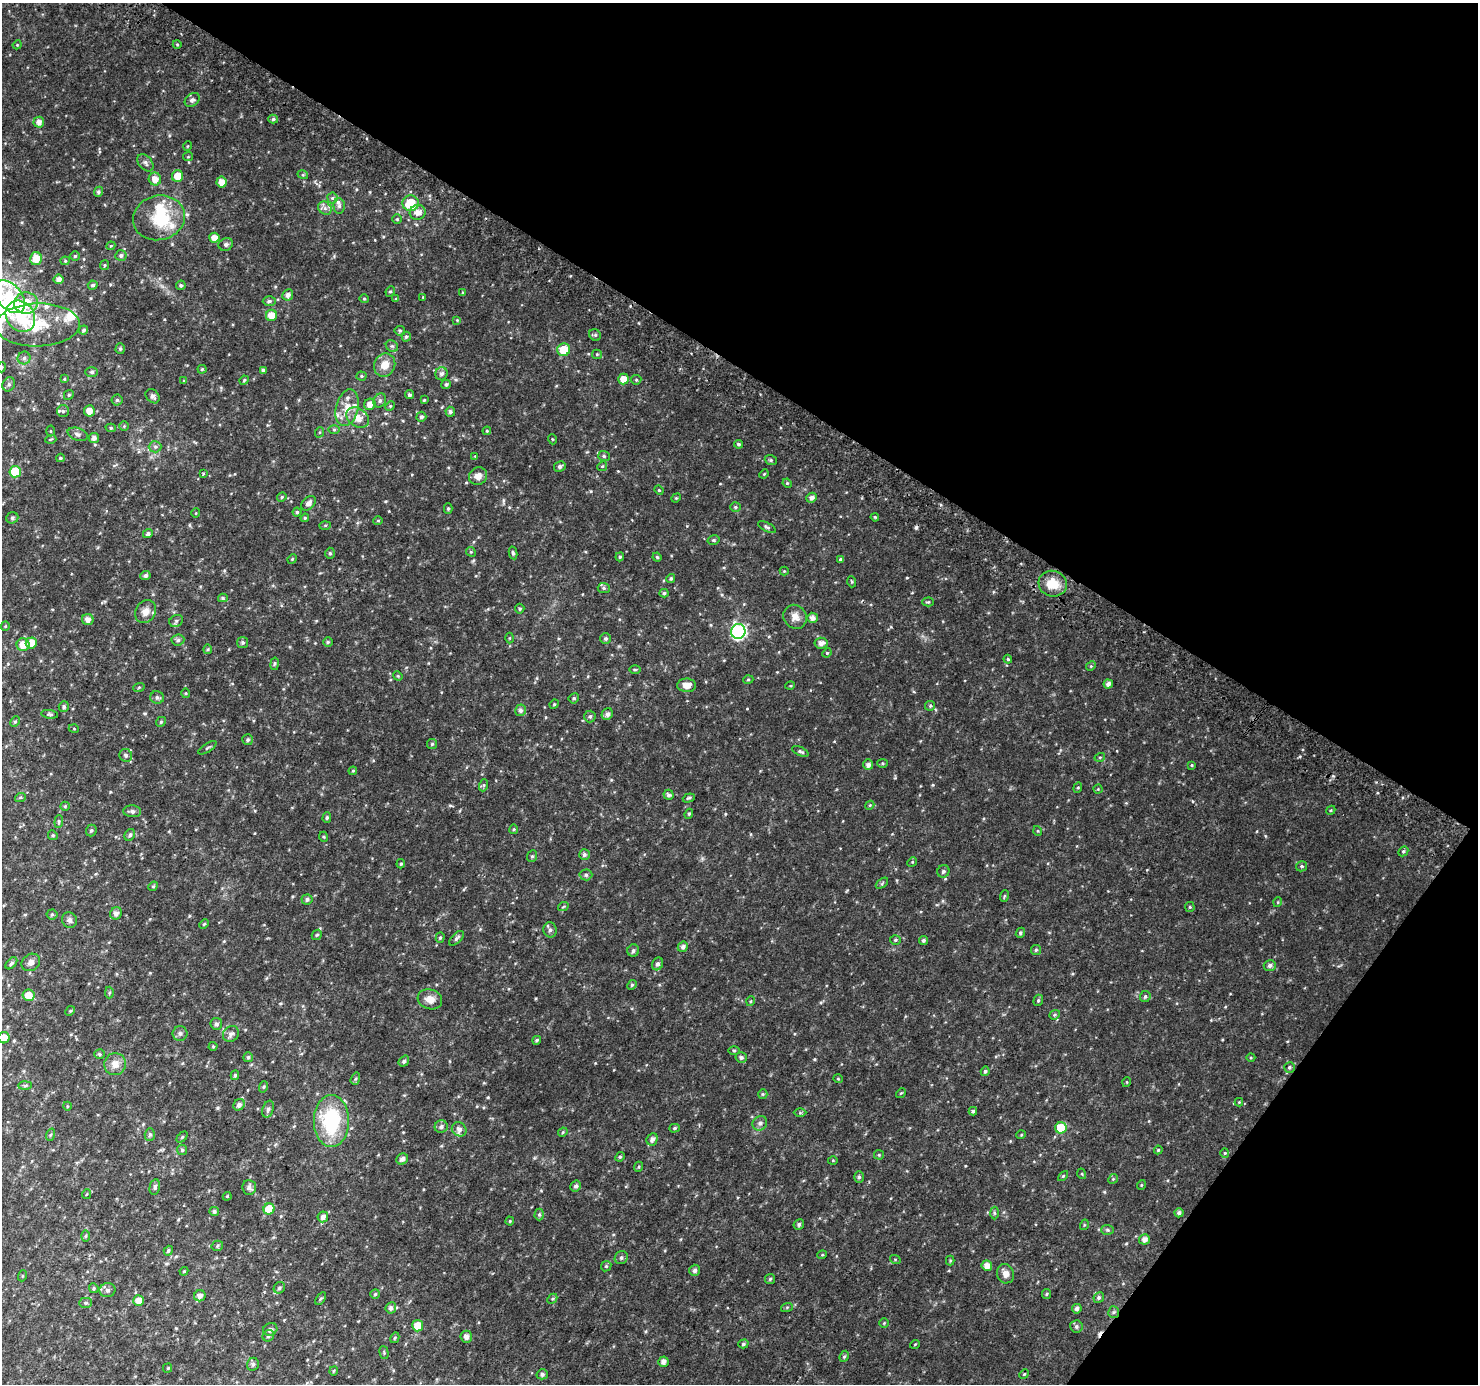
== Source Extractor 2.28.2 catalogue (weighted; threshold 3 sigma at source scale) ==
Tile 8 of 4 x 4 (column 4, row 2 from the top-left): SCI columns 4462-5937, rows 3056-4437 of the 5961 x 6042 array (HDU 1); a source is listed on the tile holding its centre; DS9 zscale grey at full resolution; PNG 1480 x 1386 px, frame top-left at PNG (2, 3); each listed source drawn as its Kron ellipse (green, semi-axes under 4 px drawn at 4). Shown black and unused: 33% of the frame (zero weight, under 2 of 3 exposures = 2% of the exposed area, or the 3 px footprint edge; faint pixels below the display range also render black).
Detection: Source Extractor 2.28.2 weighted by HDU 2 'WHT'; one run over the whole footprint, this tile lists its part. Background 0.0376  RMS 0.0091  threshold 0.0411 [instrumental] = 3 sigma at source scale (4.5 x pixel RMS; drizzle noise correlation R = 1.50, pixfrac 1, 0.0396/0.0396 arcsec/px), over >= 5 px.
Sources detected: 384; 2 inside a brighter object's white glare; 3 cosmic-ray / hot-pixel residue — neither listed nor drawn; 14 inside a brighter listed object's ellipse — not listed separately; the other 365 listed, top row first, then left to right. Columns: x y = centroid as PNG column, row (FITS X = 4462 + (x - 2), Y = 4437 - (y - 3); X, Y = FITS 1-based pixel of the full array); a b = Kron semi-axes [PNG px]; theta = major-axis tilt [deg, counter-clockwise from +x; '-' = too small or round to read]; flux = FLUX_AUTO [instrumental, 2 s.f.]
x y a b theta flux
177 44 4 3 - 0.75
17 45 4 3 - 0.83
192 100 8 6 42 2.4
273 119 5 4 - 1.7
39 122 5 5 - 4.4
188 146 5 3 - 0.66
188 157 5 4 - 0.99
145 163 10 6 -50 2.9
303 175 5 3 - 0.84
177 176 6 5 - 12
155 179 6 6 - 6.9
222 182 5 5 - 6.3
98 192 5 4 - 1.7
332 198 5 5 - 1.5
411 203 8 8 - 26
339 206 8 5 -88 2.4
325 208 7 6 - 2.9
418 212 8 7 - 6.2
159 218 26 22 13 37
397 219 5 5 - 1
214 238 5 5 - 7
226 244 7 6 - 2.2
111 246 4 4 - 0.87
121 255 5 5 - 2.1
75 256 5 5 - 1.4
36 259 6 6 - 11
65 261 4 4 - 0.99
105 265 5 4 - 1
58 279 5 5 - 4
93 285 5 4 - 1.8
181 285 5 4 - 1.7
390 291 5 4 - 1.2
463 292 4 4 - 1
288 295 6 5 - 3.1
9 297 19 12 -48 26
423 297 4 3 - 0.65
364 299 4 4 - 0.98
396 299 4 3 - 0.91
269 301 6 4 2 1.9
26 303 12 10 4 25
271 315 5 5 - 10
20 316 16 14 -54 44
457 320 3 3 - 0.68
37 325 42 21 1 41
84 330 5 4 - 1.6
400 331 5 5 - 1.2
595 335 6 5 - 1.5
406 337 5 4 - 1.6
392 346 6 5 - 1.8
120 349 5 4 - 1.6
564 350 6 6 - 19
597 354 5 4 - 1.1
24 358 6 6 - 2.4
385 365 12 10 65 10
2 367 5 3 - 0.84
202 369 4 4 - 0.97
263 370 4 4 - 1.9
92 372 6 5 - 2
441 374 6 6 - 2.9
361 376 5 4 - 1.1
64 379 4 4 - 0.8
623 379 5 5 - 8.7
244 380 5 4 - 1
636 380 5 5 - 1.1
184 381 4 4 - 1
9 384 7 6 - 2.1
446 384 4 4 - 1.8
69 395 5 4 - 1.2
409 395 4 4 - 1.8
153 396 8 6 -49 3
117 400 5 5 - 1.8
380 400 7 6 - 2.3
424 400 3 3 - 0.88
370 404 6 5 - 5.9
390 406 5 4 - 0.98
347 408 18 11 76 12
63 411 6 6 - 1.8
89 411 5 5 - 6.4
450 412 5 5 - 2
421 417 5 5 - 2
358 418 12 9 -34 8.6
124 426 5 5 - 0.97
111 428 5 4 - 1.3
334 429 6 4 -1 1.2
51 431 5 3 - 0.81
487 431 4 4 - 0.93
320 432 5 3 - 0.87
78 434 10 6 -19 2.9
94 438 5 5 - 3.4
51 439 5 3 - 0.87
552 439 5 3 - 0.68
738 444 4 4 - 1.8
155 447 6 6 - 2
475 456 3 3 - 0.64
604 456 6 5 - 1.7
60 458 4 3 - 1.2
771 460 6 4 -20 1.3
560 466 6 5 - 2.4
602 466 5 4 - 1.1
15 472 6 5 - 35
203 474 2 2 - 0.77
764 474 5 4 - 0.9
478 476 9 8 - 5.8
787 483 5 4 - 0.86
659 490 4 4 - 0.98
282 497 5 4 - 1.1
676 498 5 4 - 0.92
812 498 5 5 - 3.4
309 503 8 5 47 3.6
735 507 5 4 - 1.4
448 508 5 4 - 1.3
297 512 4 4 - 1.3
196 513 5 3 - 0.6
875 517 4 3 - 0.86
12 518 6 5 - 1.7
305 518 4 4 - 0.95
378 521 5 4 - 1.1
325 525 6 4 2 1.1
767 527 9 4 -28 1.8
148 534 5 4 - 2.3
714 540 6 5 - 1.5
471 552 5 4 - 1.1
330 553 5 4 - 1.2
513 553 6 4 -78 1.4
620 557 4 4 - 1.2
657 557 4 4 - 1.2
292 559 5 4 - 0.94
841 559 4 4 - 1.5
784 571 4 4 - 0.86
145 575 5 4 - 2.5
671 578 4 4 - 1.4
852 582 5 3 - 0.84
1053 584 14 13 - 17
604 588 6 5 - 1.6
664 593 4 4 - 1.3
223 598 5 4 - 1.1
928 602 6 4 2 1.1
520 609 5 5 - 1.3
145 612 12 9 58 6.5
795 617 12 11 - 7
812 618 5 5 - 4.2
88 620 6 5 - 4.6
176 621 7 5 29 2
5 626 4 4 - 0.87
738 631 7 7 - 160
509 638 5 3 - 0.8
606 639 5 5 - 1.6
178 640 6 5 - 1.9
328 642 5 5 - 1.3
31 643 6 5 - 11
243 643 5 5 - 1.7
821 643 6 5 - 4.4
23 645 6 6 - 9.7
208 649 5 4 - 1
827 653 5 4 - 1
1008 659 4 4 - 1.1
275 664 6 3 81 1.1
1091 666 5 4 - 1
635 670 5 3 - 1
398 676 5 4 - 0.94
748 680 5 3 - 0.78
1108 684 4 4 - 3.7
687 685 9 6 -1 6.7
790 686 5 3 - 0.85
139 687 6 3 20 0.9
186 693 5 3 - 0.87
157 697 7 6 - 2.3
574 698 5 4 - 1.6
554 704 5 4 - 0.96
64 706 5 5 - 1.7
930 706 5 5 - 1.3
520 710 6 5 - 2.8
50 714 8 4 -9 1.4
607 714 6 5 - 2.9
590 716 6 5 - 1.9
15 722 5 4 - 1.2
161 722 5 4 - 1.1
74 729 5 3 - 0.73
248 740 5 5 - 1.6
432 744 5 5 - 1.1
207 748 10 2 31 1.2
800 751 9 4 -23 1.8
126 755 7 6 - 2.1
1100 757 5 3 - 0.91
883 763 5 4 - 1.2
868 765 5 5 - 3.3
1192 765 4 3 - 0.89
353 771 4 3 - 0.92
484 785 6 4 71 1.2
1078 788 5 4 - 1.1
1098 789 4 4 - 0.82
669 795 5 5 - 2.3
20 798 5 3 - 1
689 798 6 4 19 1.4
870 805 4 3 - 0.8
65 806 5 4 - 1.1
1331 810 5 3 - 0.87
132 811 9 6 -4 3.2
689 814 5 4 - 1.2
327 817 5 4 - 1.4
59 821 6 4 85 1.3
514 829 5 4 - 1
91 830 6 5 - 1.8
1038 831 5 3 - 0.77
53 835 5 4 - 1.1
130 835 6 5 - 1.9
324 837 5 3 - 0.82
1403 851 5 4 - 1.3
584 855 5 5 - 2.1
532 856 6 5 - 1.4
912 862 5 4 - 0.9
401 864 5 4 - 1.1
1301 866 5 5 - 1.4
943 871 6 6 - 2.2
586 875 6 5 - 2.1
882 883 7 3 38 1.2
153 886 5 4 - 1
1004 896 6 3 71 0.94
307 899 5 5 - 2.2
1278 902 5 3 - 0.72
563 907 5 3 - 0.81
1190 907 5 4 - 0.97
116 913 6 5 - 3.4
52 914 5 5 - 1.3
69 920 8 7 - 3.1
204 924 5 4 - 1.1
550 930 7 6 - 2.8
1020 933 5 4 - 1.9
317 935 6 4 43 1.1
440 938 5 4 - 1.3
457 938 9 4 45 2.3
895 940 5 4 - 1.3
923 940 5 4 - 2
683 947 5 5 - 3
1036 950 5 5 - 1.4
633 951 6 6 - 2.2
31 962 10 8 37 4.2
11 963 7 4 46 2
658 964 6 5 - 2.7
1270 965 6 5 - 2.9
632 985 5 4 - 1.1
109 993 6 4 88 1.3
28 995 6 6 - 7.5
1145 997 5 5 - 1.7
430 999 12 10 -17 8.1
1038 1000 6 4 69 1.5
751 1001 5 3 - 0.9
70 1011 5 4 - 1
1055 1015 5 4 - 1.2
216 1024 6 5 - 2.3
180 1033 7 7 - 2.5
231 1034 8 7 - 3
4 1038 6 5 - 9
537 1040 4 3 - 1.2
213 1046 4 4 - 0.88
734 1050 5 3 - 1
99 1054 5 5 - 1.3
248 1057 5 5 - 1.6
741 1057 6 5 - 2.1
1251 1058 4 3 - 0.8
404 1061 6 5 - 2.2
115 1064 11 10 - 7.6
1289 1067 5 5 - 1.6
985 1071 4 4 - 1.6
235 1075 5 4 - 1.5
355 1079 6 4 71 1.4
838 1079 5 3 - 0.67
1127 1082 5 3 - 0.7
25 1085 7 4 2 1.5
263 1087 6 3 71 1
901 1093 5 4 - 0.83
763 1094 5 4 - 1
1239 1102 4 4 - 0.72
239 1105 6 5 - 3.6
67 1106 4 3 - 0.86
268 1109 9 5 70 2.6
973 1111 4 4 - 1.6
800 1113 6 4 1 1.3
331 1121 26 17 -90 62
760 1123 8 7 - 2.8
441 1127 6 6 - 2.4
675 1128 5 4 - 1.4
1061 1128 5 5 - 25
459 1129 8 6 -40 3.6
563 1132 5 4 - 1
50 1135 6 4 71 1.1
150 1135 6 5 - 1.5
1021 1135 5 3 - 0.77
182 1137 6 4 45 1.2
652 1139 6 5 - 3.5
182 1150 5 5 - 1.6
1158 1150 4 4 - 1
1225 1153 4 4 - 1
879 1155 5 4 - 1.1
620 1157 5 4 - 1.2
402 1159 6 5 - 3.3
833 1160 5 3 - 0.8
638 1167 5 3 - 0.81
1082 1174 5 3 - 0.75
1063 1176 6 4 45 0.97
859 1177 5 5 - 1.6
1113 1179 5 4 - 1.1
1141 1185 5 3 - 0.72
576 1186 6 5 - 2
155 1187 8 5 77 2.1
249 1188 7 6 - 3.2
87 1194 5 3 - 0.75
227 1196 4 4 - 1
269 1209 5 5 - 22
214 1211 5 4 - 1.8
994 1213 6 4 -88 1.4
1179 1213 4 4 - 2.5
539 1214 6 4 89 1.5
323 1217 5 5 - 3.9
510 1221 4 4 - 0.91
799 1224 6 5 - 1.9
1084 1225 5 3 - 0.75
1108 1230 6 5 - 1.5
86 1236 6 4 88 1.2
1144 1239 5 5 - 4.3
217 1246 6 5 - 1.4
168 1251 5 4 - 1.7
822 1255 5 3 - 0.78
621 1258 7 6 - 2.2
895 1259 5 3 - 0.78
950 1260 5 4 - 1
606 1266 5 4 - 1.2
987 1266 5 5 - 6.4
695 1270 6 5 - 2.5
184 1271 4 3 - 0.85
1005 1274 10 8 -68 5.2
22 1276 5 3 - 0.75
770 1279 5 5 - 1.4
94 1288 5 4 - 1.3
279 1288 6 5 - 1.8
107 1290 8 7 - 2.6
375 1294 5 4 - 1.3
1046 1294 5 4 - 1.1
200 1296 6 5 - 4.2
1099 1297 5 5 - 1.9
321 1298 7 4 57 1.4
552 1299 5 4 - 1.3
138 1300 5 5 - 7.9
85 1303 6 5 - 1.5
787 1307 6 4 19 0.98
391 1308 5 5 - 2.6
1077 1309 5 4 - 2.7
1114 1312 6 5 - 1.6
884 1323 4 4 - 0.9
418 1326 5 5 - 12
1076 1326 6 6 - 2.1
270 1329 7 6 - 2.8
268 1336 6 5 - 2
466 1337 6 6 - 4.1
395 1338 5 4 - 0.97
743 1344 5 4 - 1.5
915 1344 5 3 - 0.66
384 1353 7 4 -76 1.1
844 1356 6 4 67 1.3
663 1362 5 5 - 4
253 1364 6 6 - 2.3
168 1368 5 4 - 0.95
334 1371 4 3 - 0.89
542 1374 5 5 - 2.3
1024 1374 5 4 - 1
Overlapping masked pixels (flux is a lower limit): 1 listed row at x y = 1114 1312
Isophote crosses this tile's border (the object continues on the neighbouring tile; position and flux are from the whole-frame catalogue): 2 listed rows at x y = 2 367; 4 1038